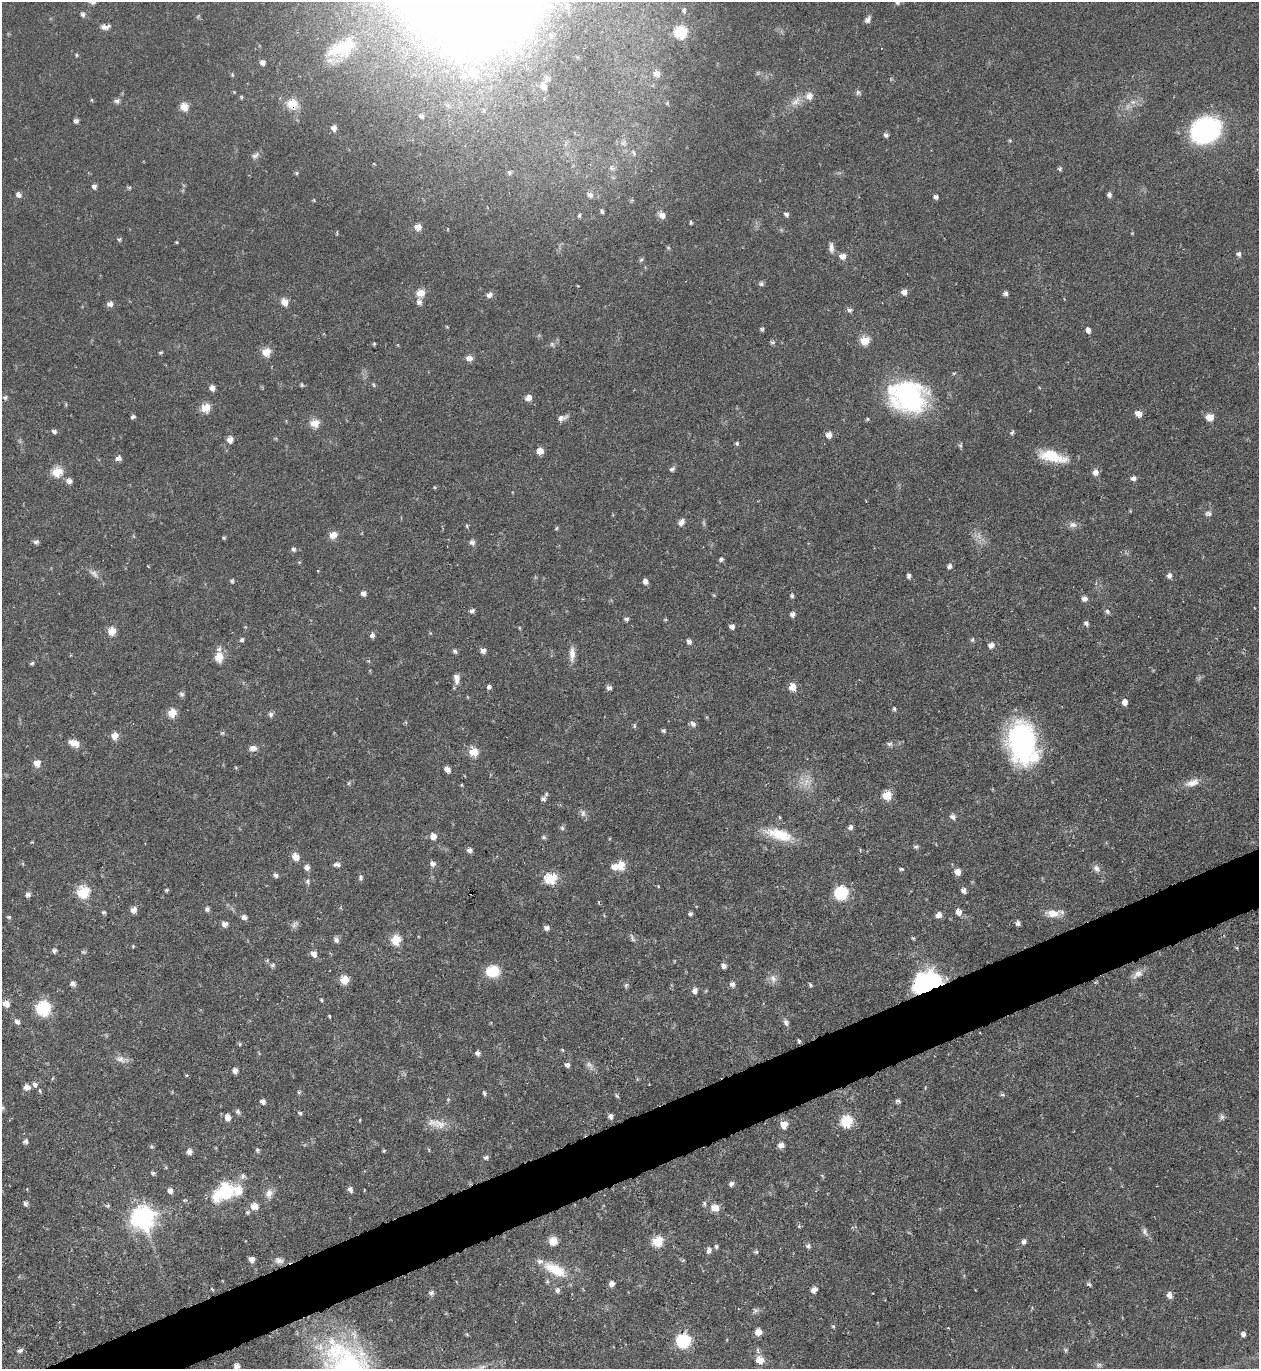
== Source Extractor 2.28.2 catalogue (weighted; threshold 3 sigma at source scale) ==
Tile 7 of 4 x 4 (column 3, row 2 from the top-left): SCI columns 2665-3921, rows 2737-4103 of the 5460 x 5473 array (HDU 1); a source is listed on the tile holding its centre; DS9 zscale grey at full resolution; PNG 1261 x 1371 px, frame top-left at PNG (2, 2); no overlay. Shown black and unused: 4% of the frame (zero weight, under 4 of 8 exposures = <1% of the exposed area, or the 3 px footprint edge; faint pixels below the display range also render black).
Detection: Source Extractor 2.28.2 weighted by HDU 2 'WHT'; one run over the whole footprint, this tile lists its part. Background 0.0583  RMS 0.0049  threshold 0.02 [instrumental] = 3 sigma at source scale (4.09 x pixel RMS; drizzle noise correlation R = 1.36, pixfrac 0.8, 0.05/0.05 arcsec/px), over >= 5 px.
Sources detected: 313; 5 too faint to see at this stretch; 2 inside a brighter object's white glare — not listed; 4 inside a brighter listed object's ellipse — not listed separately; the other 302 listed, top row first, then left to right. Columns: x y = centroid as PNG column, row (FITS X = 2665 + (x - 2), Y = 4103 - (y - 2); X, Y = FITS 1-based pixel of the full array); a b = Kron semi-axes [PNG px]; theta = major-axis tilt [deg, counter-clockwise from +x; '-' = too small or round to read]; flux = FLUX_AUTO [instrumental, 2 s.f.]
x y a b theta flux
684 10 6 4 89 0.83
83 14 6 6 - 1.3
868 19 8 6 51 1.8
105 27 11 6 5 2.5
680 32 7 7 - 24
342 48 41 21 24 20
76 55 6 3 -89 0.56
262 62 6 6 - 1.7
471 73 17 14 -65 10
656 73 6 6 - 3
232 75 6 5 - 0.66
543 86 14 10 -74 4
858 93 7 6 - 1.1
241 97 6 4 -78 0.65
92 100 5 3 - 0.48
117 101 8 6 8 1.4
796 101 19 10 36 5
1133 102 7 6 - 1.8
292 104 8 7 - 14
184 107 7 6 - 7.5
421 116 6 5 - 1.1
76 121 5 5 - 1.5
334 128 6 6 - 2.7
1206 130 23 18 26 84
886 135 6 5 - 1.3
634 153 10 5 -57 1.2
255 156 12 7 31 1.9
1060 169 6 5 - 0.85
296 173 5 5 - 0.67
94 186 6 5 - 1.5
129 187 5 4 - 0.7
18 195 7 6 - 1.9
590 195 8 6 -29 1.7
1109 195 6 5 - 1.4
936 197 6 5 - 1.3
314 200 4 4 - 0.46
786 214 6 4 -35 1.3
662 215 10 8 -37 3
691 222 5 3 - 0.72
418 227 7 6 - 4.3
119 239 6 4 17 0.76
176 242 4 3 - 0.42
831 248 15 6 -86 2.4
1239 254 6 6 - 1.4
842 256 7 6 - 3.5
641 260 7 5 52 0.87
761 284 7 5 -5 1.2
904 292 6 6 - 2.6
420 293 7 5 14 7.6
1005 294 6 5 - 1.4
489 295 7 6 - 2.4
284 302 8 7 - 4.8
419 302 8 7 - 2
110 304 7 6 - 2.4
850 310 7 5 -8 1.3
762 329 5 4 - 0.75
1088 330 7 5 -81 2.2
865 340 7 6 - 11
772 342 7 5 -9 0.94
374 343 4 4 - 0.63
552 344 8 6 -62 1.2
161 352 6 3 18 0.62
266 352 7 6 - 8.3
469 358 8 6 3 2.9
954 373 6 3 18 0.53
373 384 7 4 -81 0.68
302 385 5 4 - 0.68
212 388 5 5 - 2.9
908 396 35 28 -23 89
5 397 6 6 - 0.97
528 398 7 6 - 3
205 408 7 6 - 10
1138 414 7 5 -20 3.9
133 417 5 4 - 1.2
1209 417 8 7 - 5.1
562 418 14 6 19 2.5
867 419 4 4 - 0.66
314 423 7 6 - 9.3
54 431 6 5 - 1.3
1012 433 7 4 41 0.86
828 435 7 6 - 3.2
230 440 7 6 - 3.4
737 443 5 4 - 0.85
540 451 6 6 - 4.3
1052 456 30 11 -14 17
118 458 7 5 21 2.2
672 469 8 5 34 1.2
57 472 7 6 - 14
1095 472 7 6 - 3.3
1133 478 6 5 - 1.9
69 481 7 6 - 2.1
434 487 5 4 - 0.53
1208 513 10 7 -2 1.6
681 522 9 6 59 2.3
1073 525 12 8 -1 2.4
467 526 5 4 - 0.6
556 528 6 4 30 0.66
333 535 7 5 26 6.2
224 538 5 4 - 0.58
36 542 7 5 13 1.4
472 543 8 7 - 1.6
294 549 7 6 - 1.2
721 559 4 4 - 1.2
299 562 5 3 - 0.46
949 566 6 6 - 1.3
94 574 15 7 -40 2.7
909 576 6 5 - 1.1
1169 576 7 6 - 1.7
232 581 6 5 - 0.81
645 581 7 6 - 1.9
364 593 6 5 - 1.8
792 596 6 5 - 0.89
1084 599 6 6 - 2.3
472 611 6 5 - 1.4
1107 611 8 6 -47 1.3
792 614 6 5 - 1.7
626 619 6 5 - 1.2
1086 623 7 6 - 1.3
732 626 5 5 - 2.2
112 631 6 6 - 7.9
372 635 7 5 72 1.5
242 640 6 5 - 1
972 640 6 5 - 0.83
689 641 6 5 - 1.5
991 645 8 7 - 2.4
219 649 8 7 - 1.6
455 651 6 5 - 1.1
483 651 7 6 - 1.9
572 654 21 7 -89 4.1
219 657 8 7 - 9.2
32 663 5 3 - 0.86
457 679 14 7 -88 3.3
489 687 5 5 - 1.3
792 687 7 7 - 5.8
609 688 6 5 - 1.7
182 694 7 6 - 1.2
1125 702 6 5 - 3
894 708 5 4 - 0.82
172 713 6 6 - 9.4
270 714 6 5 - 1.5
693 724 8 7 - 1.8
634 726 6 5 - 0.73
664 731 5 5 - 0.87
222 733 7 3 35 0.64
115 736 6 6 - 5.1
74 743 12 8 -20 4.6
1022 743 47 30 -78 80
889 744 9 6 14 1.3
253 748 11 8 2 2.5
473 752 8 7 - 8.8
37 763 7 7 - 4.1
447 769 7 5 -44 2.8
807 781 21 12 59 6.7
1192 783 19 8 19 5.2
462 785 4 3 - 0.51
887 795 7 6 - 10
543 799 8 6 28 1.5
779 817 6 3 -70 0.49
953 817 8 6 -22 1.8
850 827 7 6 - 1.6
562 828 7 5 -45 0.95
779 835 40 14 -16 16
433 836 7 6 - 3.3
544 837 6 5 - 0.85
916 846 8 4 11 0.89
469 850 7 6 - 1.7
860 850 5 3 - 0.45
296 857 8 6 -49 4.8
432 864 8 7 - 1.8
337 865 8 4 1 1.6
620 865 11 6 20 14
307 867 7 6 - 2.4
1096 868 12 9 -57 2.3
901 869 6 4 0 0.75
957 872 7 7 - 3.7
276 875 7 5 -16 1.2
360 877 8 5 75 1.1
551 879 7 6 - 25
307 881 8 5 77 1.2
658 886 4 3 - 0.4
166 890 6 4 27 0.71
963 890 6 6 - 1.8
83 892 8 7 - 24
841 893 8 7 - 32
28 894 7 6 - 1.5
598 902 5 3 - 0.44
207 909 6 6 - 1.2
133 910 6 5 - 3.7
104 912 7 3 0 0.67
958 912 8 7 - 2.8
690 913 5 4 - 1
1053 913 19 9 -1 5.8
938 915 6 5 - 3.2
9 917 6 5 - 0.71
244 917 6 5 - 2
1018 923 5 5 - 1.4
225 924 7 6 - 2.3
295 924 12 6 49 1.6
546 928 6 5 - 1.8
632 938 14 5 -61 1.4
336 940 8 6 -62 1.6
396 940 7 6 - 14
133 946 4 4 - 0.49
1237 948 5 3 - 0.52
54 951 7 6 - 1.1
83 952 7 4 -44 0.71
314 954 8 7 - 2.7
273 965 7 6 - 1.1
724 966 7 6 - 1.7
492 971 14 12 10 13
1138 974 14 9 36 3.5
773 979 13 9 -73 3.2
344 980 7 7 - 8.3
73 983 7 6 - 1.7
918 983 38 15 54 27
732 984 7 6 - 1.8
626 985 9 4 78 0.99
810 985 6 3 -64 0.78
695 991 7 6 - 2.4
321 1000 4 3 - 0.55
6 1003 7 6 - 4.5
43 1008 8 8 - 50
329 1016 4 2 - 0.55
17 1022 8 6 -35 1.7
786 1022 10 6 -62 1.6
799 1041 5 3 - 0.72
240 1044 5 4 - 0.63
562 1050 5 4 - 0.53
478 1053 6 6 - 1.6
122 1059 19 8 -10 3.3
567 1065 7 6 - 1.4
589 1065 15 7 -52 2.5
235 1071 6 5 - 2.5
35 1085 8 6 -37 2
27 1087 7 6 - 3
299 1092 5 5 - 0.74
484 1093 6 4 -70 0.86
1002 1094 6 4 0 0.78
617 1096 8 2 -40 0.57
448 1099 6 3 19 0.54
898 1101 6 5 - 1.1
263 1102 6 5 - 1.9
2 1108 6 5 - 0.93
238 1112 8 5 -52 1.2
300 1113 6 4 -41 0.84
610 1116 6 6 - 1.5
228 1117 8 7 - 3.4
1222 1117 8 7 - 1.3
360 1120 5 3 - 0.41
847 1122 7 6 - 25
440 1124 21 12 -10 6.8
784 1125 7 6 - 5.6
25 1141 7 6 - 1.2
781 1145 6 6 - 3
152 1147 5 4 - 0.66
257 1150 6 5 - 0.91
384 1151 4 4 - 0.53
189 1152 7 7 - 2
486 1157 6 5 - 1.1
153 1173 6 5 - 0.87
731 1184 6 5 - 1.5
350 1189 7 5 -66 1.6
170 1191 7 6 - 2.1
223 1192 32 20 37 23
269 1193 14 10 73 3.5
26 1204 5 5 - 1.2
704 1204 7 5 -88 0.95
254 1206 7 6 - 5.5
715 1208 7 6 - 7
248 1212 6 6 - 0.96
142 1218 11 11 - 170
799 1226 6 3 73 0.59
1145 1232 13 7 -65 1.9
553 1241 7 7 - 8.5
658 1241 8 7 - 14
1024 1241 7 5 55 1.7
808 1246 6 6 - 1.3
716 1247 6 5 - 0.89
709 1250 8 6 74 2
756 1252 6 5 - 0.83
251 1259 5 5 - 2.7
683 1260 6 3 19 0.54
279 1261 12 9 -19 2.9
555 1269 34 14 -27 15
612 1284 6 5 - 2.3
1089 1284 7 5 -17 0.94
212 1289 5 3 - 0.51
557 1290 7 6 - 1.6
814 1290 7 6 - 2.7
431 1293 8 6 32 1.2
1169 1295 7 6 - 2.4
755 1310 8 6 68 1.3
833 1326 5 4 - 0.65
758 1332 7 6 - 4.1
1243 1334 6 5 - 1.5
683 1341 8 7 - 43
20 1350 7 5 20 1.4
758 1350 9 4 -89 1
1066 1350 5 4 - 0.76
760 1360 7 7 - 7
1099 1365 8 6 -15 1.1
237 1366 6 6 - 2.5
Overlapping masked pixels (flux is a lower limit): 1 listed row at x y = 918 983
Isophote crosses this tile's border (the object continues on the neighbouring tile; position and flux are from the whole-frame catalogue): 2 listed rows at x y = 2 1108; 237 1366